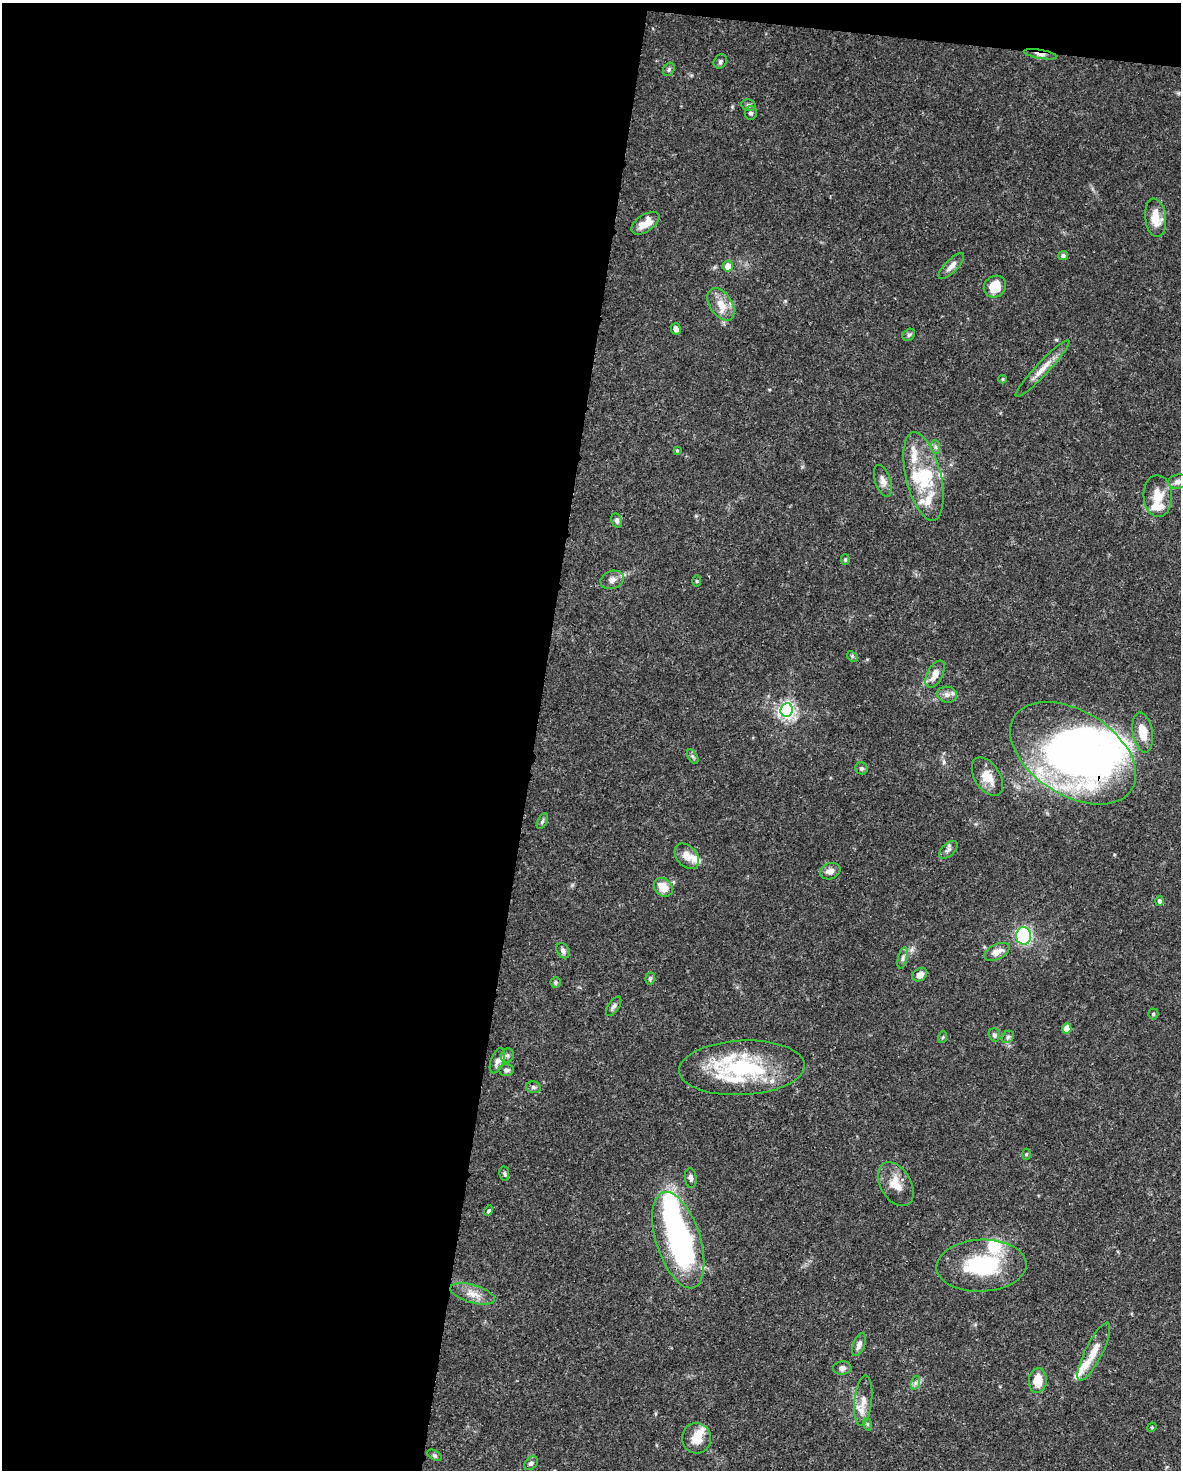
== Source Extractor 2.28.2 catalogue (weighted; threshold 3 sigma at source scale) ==
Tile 1 of 4 x 3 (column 1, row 1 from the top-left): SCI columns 1-1179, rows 3159-4626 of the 4717 x 4738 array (HDU 1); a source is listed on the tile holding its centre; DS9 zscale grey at full resolution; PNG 1183 x 1472 px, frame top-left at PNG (2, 3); each listed source drawn as its Kron ellipse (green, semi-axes under 4 px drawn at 4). Shown black and unused: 46% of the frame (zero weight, under 3 of 5 exposures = <1% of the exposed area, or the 3 px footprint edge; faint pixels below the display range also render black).
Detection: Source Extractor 2.28.2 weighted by HDU 2 'WHT'; one run over the whole footprint, this tile lists its part. Background 0.0443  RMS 0.0016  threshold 0.00739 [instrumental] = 3 sigma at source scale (4.5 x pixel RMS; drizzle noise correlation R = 1.50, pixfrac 1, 0.05/0.05 arcsec/px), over >= 5 px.
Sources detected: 105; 4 inside a brighter object's white glare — neither listed nor drawn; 23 inside a brighter listed object's ellipse — not listed separately; the other 78 listed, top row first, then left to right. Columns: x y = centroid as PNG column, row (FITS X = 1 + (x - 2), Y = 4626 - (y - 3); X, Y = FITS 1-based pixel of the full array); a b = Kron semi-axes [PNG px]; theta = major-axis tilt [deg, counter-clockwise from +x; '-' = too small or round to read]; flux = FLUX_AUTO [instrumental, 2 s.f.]
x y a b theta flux
1040 54 17 4 -10 1
720 61 7 6 - 0.4
669 69 7 5 61 0.36
749 105 7 5 -20 0.39
751 113 7 6 - 0.43
1156 218 19 10 -83 3.1
645 223 16 8 34 2.1
1063 256 5 4 - 0.39
728 266 5 5 - 1.7
951 266 17 6 46 1.1
995 287 12 10 42 3.3
721 304 18 11 -56 2.6
676 329 5 5 - 0.86
909 335 7 5 44 0.33
1042 369 38 6 47 2.2
1003 379 4 4 - 0.19
935 447 7 4 -88 0.36
677 450 4 3 - 0.18
923 476 45 17 -77 8
883 481 16 7 -71 1
1178 482 10 7 14 0.7
1158 496 21 14 -87 3
617 520 7 5 -76 0.47
845 560 5 4 - 0.24
612 580 12 8 20 1
697 581 6 4 -89 0.18
852 656 6 4 -46 0.25
935 674 15 7 62 1.6
947 695 10 8 -10 0.85
787 710 7 6 - 64
1143 732 20 10 -80 3.2
1073 753 69 42 -32 92
693 757 8 4 -59 0.35
861 768 6 5 - 0.4
987 777 21 12 -57 2.6
543 821 8 4 64 0.35
948 850 11 6 44 0.61
687 856 14 10 -50 1.9
830 871 10 8 19 1
663 887 10 8 -43 2.6
1159 901 5 4 - 0.41
1024 936 8 7 - 19
563 951 8 6 -55 0.55
997 952 13 7 26 1.5
903 958 11 4 77 0.52
920 975 8 6 35 1.1
650 978 6 5 - 0.43
556 982 5 5 - 0.26
614 1006 11 5 56 0.52
1153 1014 5 5 - 0.22
1067 1028 5 4 - 1.9
994 1035 7 5 -72 0.37
943 1037 6 4 71 0.2
1008 1037 7 5 45 0.36
507 1055 7 6 - 0.42
497 1061 13 6 69 0.88
742 1068 63 27 3 17
506 1070 7 6 - 0.43
533 1087 7 5 -14 0.4
1026 1154 5 3 - 0.17
504 1173 7 4 -82 0.32
691 1178 10 6 -84 0.56
896 1184 24 15 -59 2.9
488 1211 5 4 - 0.33
678 1240 50 22 -72 43
981 1266 45 26 3 13
473 1294 23 9 -16 2
859 1344 12 6 69 0.81
1094 1352 32 8 63 2.5
842 1368 9 6 5 0.63
1038 1381 12 9 85 2.9
915 1383 7 4 72 0.39
863 1401 25 8 84 1.7
867 1424 6 4 -71 0.25
1152 1427 5 4 - 0.16
696 1438 15 14 - 2.7
434 1455 8 4 -31 0.34
531 1463 7 5 45 0.48
Overlapping masked pixels (flux is a lower limit): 2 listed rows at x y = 1040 54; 1073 753